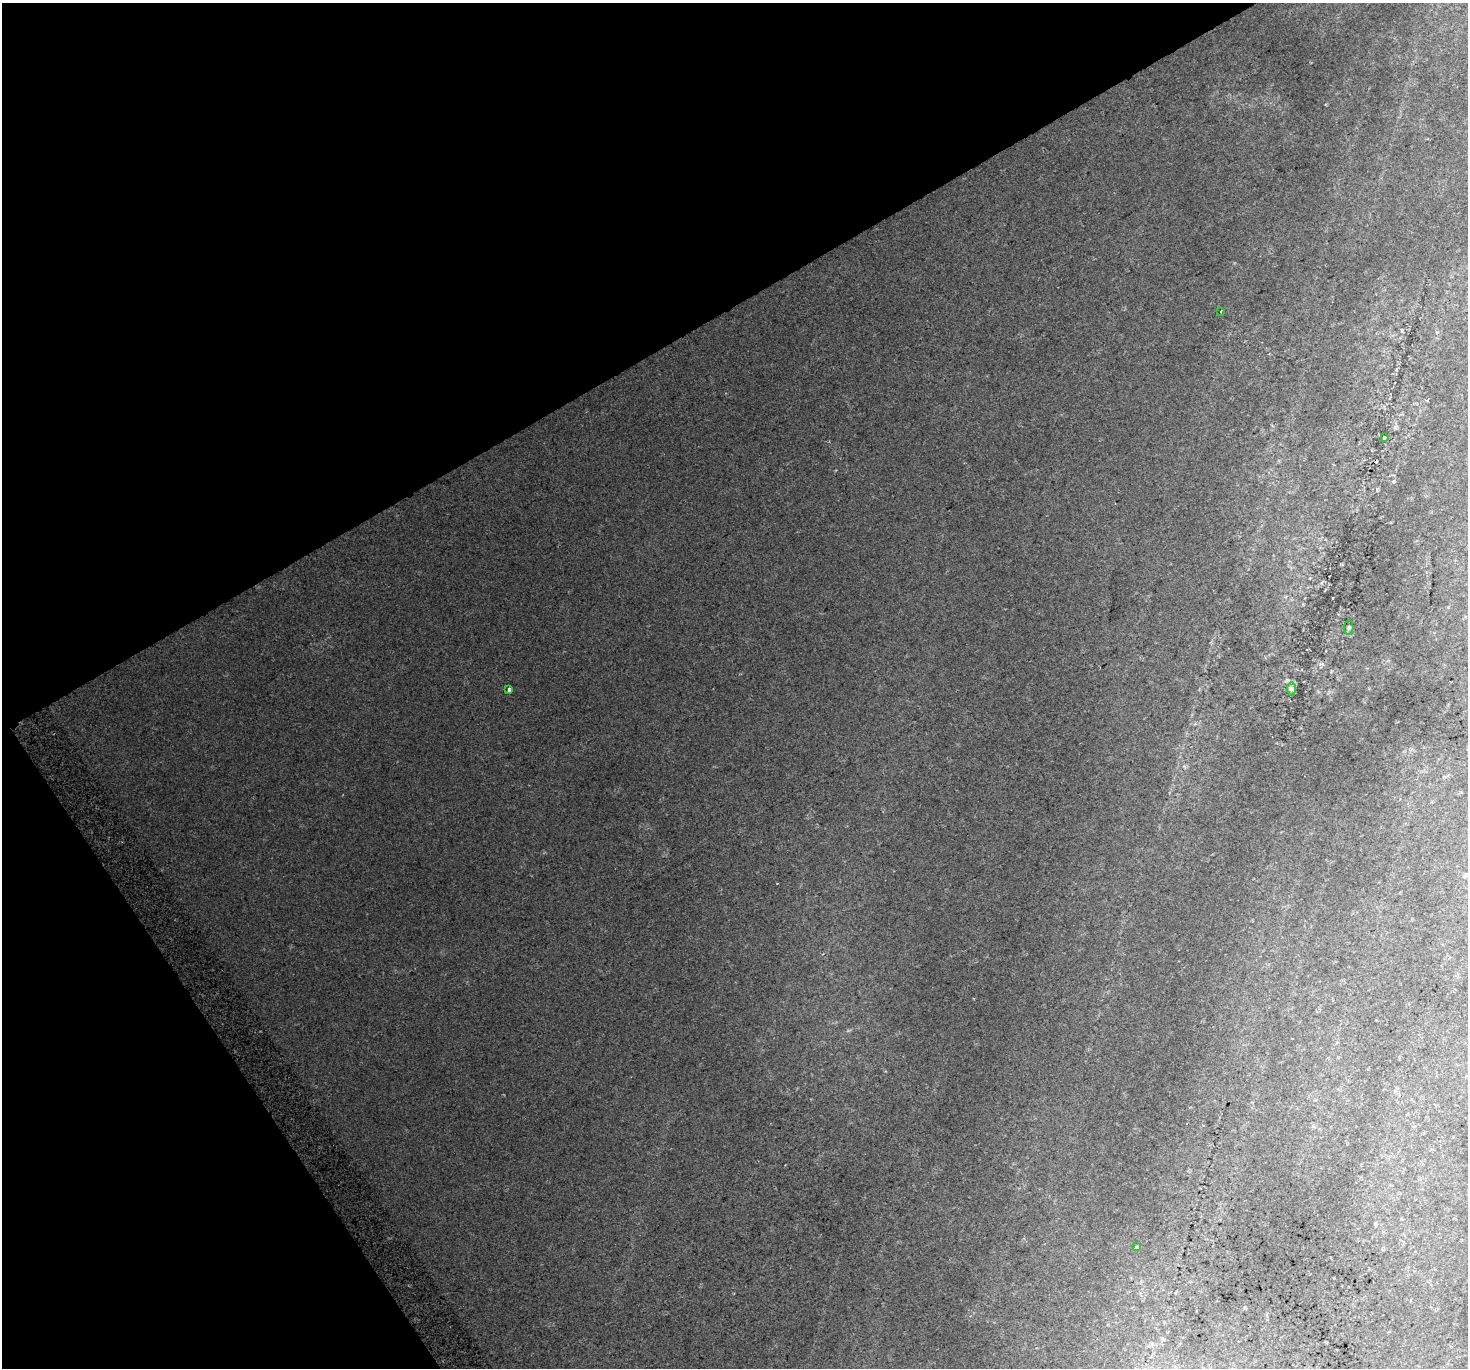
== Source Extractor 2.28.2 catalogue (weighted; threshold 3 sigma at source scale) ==
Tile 5 of 4 x 4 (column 1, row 2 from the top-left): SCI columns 41-1506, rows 2948-4313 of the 5943 x 5816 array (HDU 1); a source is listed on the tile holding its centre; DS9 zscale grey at full resolution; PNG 1470 x 1370 px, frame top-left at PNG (2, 3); each listed source drawn as its Kron ellipse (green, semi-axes under 4 px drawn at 4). Shown black and unused: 30% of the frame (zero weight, under 2 of 3 exposures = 8% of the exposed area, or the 3 px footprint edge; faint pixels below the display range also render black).
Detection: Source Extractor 2.28.2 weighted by HDU 2 'WHT'; one run over the whole footprint, this tile lists its part. Background 0.0815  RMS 0.013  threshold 0.0589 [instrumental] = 3 sigma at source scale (4.5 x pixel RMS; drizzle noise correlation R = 1.50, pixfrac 1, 0.0396/0.0396 arcsec/px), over >= 5 px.
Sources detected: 6; all 6 listed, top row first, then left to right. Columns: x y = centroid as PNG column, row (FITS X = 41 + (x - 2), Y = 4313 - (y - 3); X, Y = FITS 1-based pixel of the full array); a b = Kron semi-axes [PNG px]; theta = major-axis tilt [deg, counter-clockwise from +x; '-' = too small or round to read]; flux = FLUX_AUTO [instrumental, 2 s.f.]
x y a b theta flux
1221 311 3 2 - 1.9
1384 437 3 2 - 1
1349 627 7 4 87 2.1
509 689 4 3 - 9.7
1292 689 7 4 -90 2.9
1136 1247 3 3 - 4.5